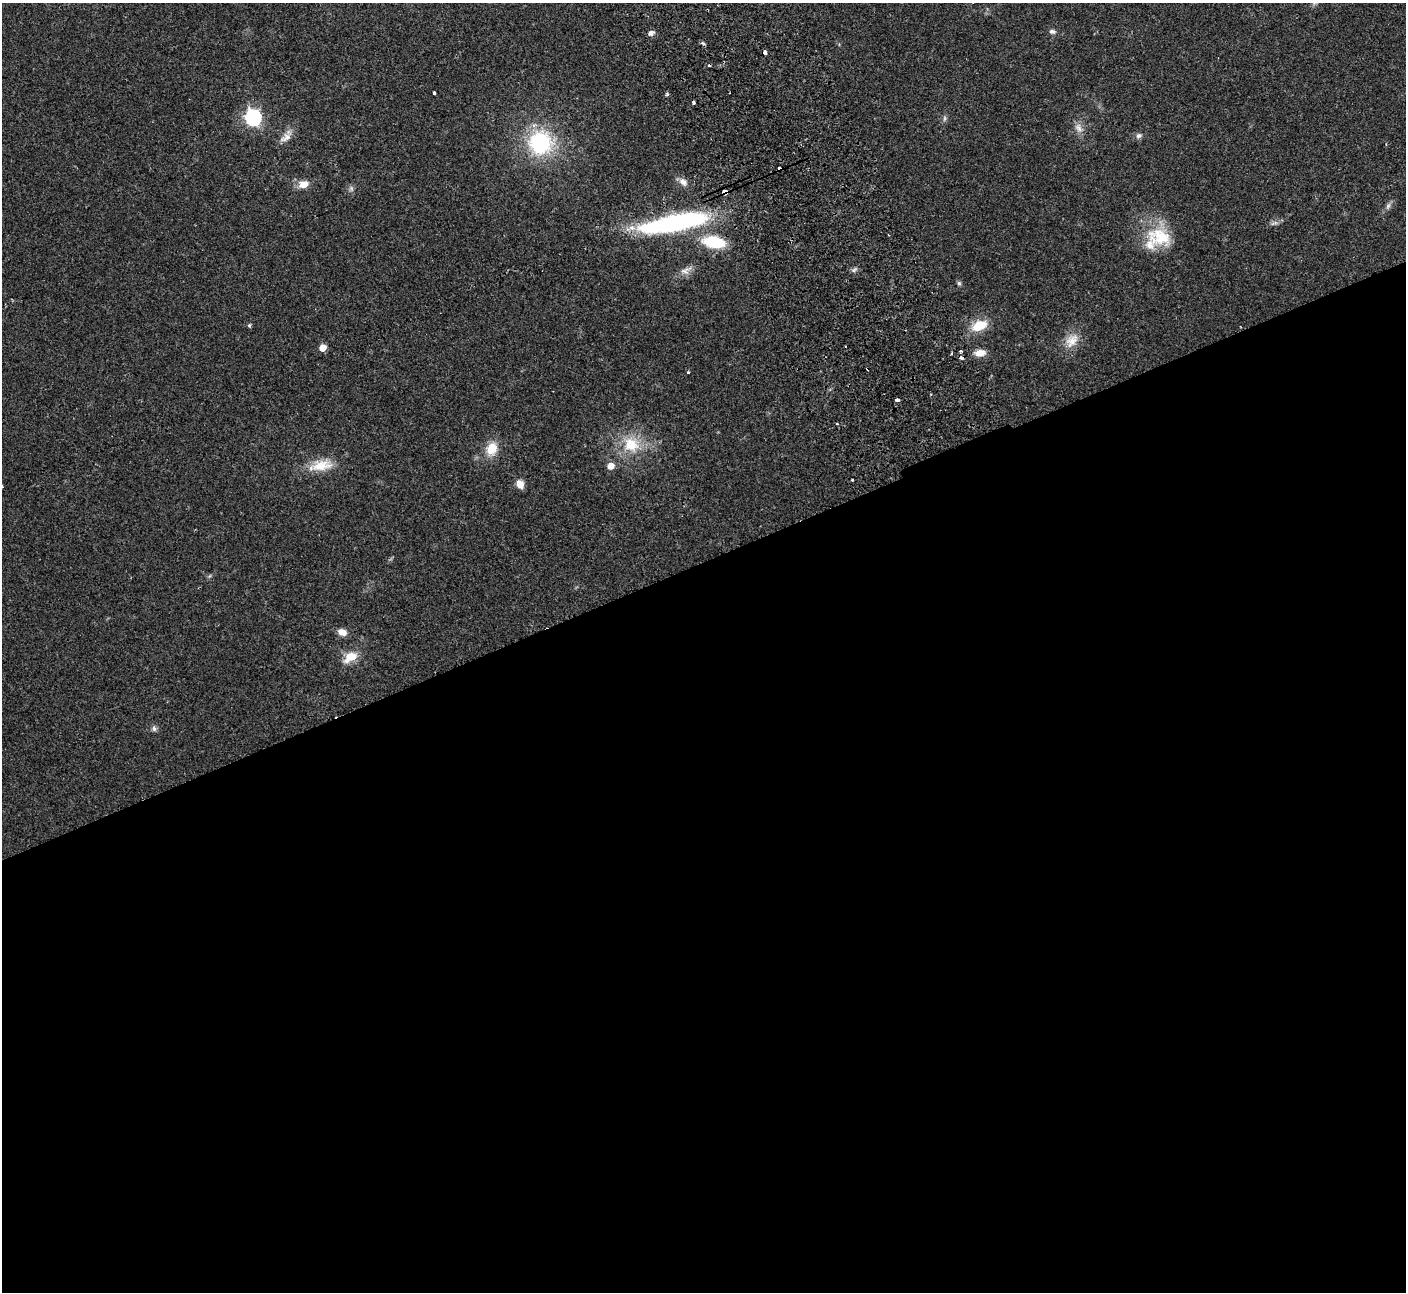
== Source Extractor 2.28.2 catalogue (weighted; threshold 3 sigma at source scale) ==
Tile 15 of 4 x 4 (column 3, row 4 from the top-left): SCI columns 2862-4265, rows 186-1475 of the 5725 x 5660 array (HDU 1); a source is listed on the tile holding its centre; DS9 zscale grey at full resolution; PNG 1408 x 1294 px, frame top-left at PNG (2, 3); no overlay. Shown black and unused: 57% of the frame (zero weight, under 2 of 3 exposures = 3% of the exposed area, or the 3 px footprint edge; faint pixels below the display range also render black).
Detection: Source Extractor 2.28.2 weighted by HDU 2 'WHT'; one run over the whole footprint, this tile lists its part. Background 0.103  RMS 0.0083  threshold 0.0371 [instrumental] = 3 sigma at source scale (4.5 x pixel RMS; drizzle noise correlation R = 1.50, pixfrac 1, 0.05/0.05 arcsec/px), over >= 5 px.
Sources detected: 49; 7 cosmic-ray / hot-pixel residue — not listed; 1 inside a brighter listed object's ellipse — not listed separately; the other 41 listed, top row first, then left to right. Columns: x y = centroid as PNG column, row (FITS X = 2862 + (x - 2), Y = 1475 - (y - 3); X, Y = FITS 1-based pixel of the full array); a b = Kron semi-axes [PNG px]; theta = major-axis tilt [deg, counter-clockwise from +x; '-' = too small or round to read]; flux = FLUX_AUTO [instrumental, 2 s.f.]
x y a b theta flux
1052 31 9 6 -7 2.4
651 33 7 6 - 3.1
703 43 7 3 -24 1.4
765 52 4 3 - 5.5
434 93 3 3 - 1.1
667 95 3 3 - 2.5
693 102 3 3 - 3.8
253 117 7 7 - 240
944 118 8 4 82 1.8
1078 128 14 9 -64 5.7
1139 135 8 6 31 2.6
285 138 19 10 38 7
540 143 27 27 - 70
683 182 13 9 -38 5.4
304 184 10 7 17 8.9
351 189 8 6 -70 2.2
724 192 4 3 - 140
1388 206 11 5 71 2.6
674 223 65 14 11 170
1274 223 12 4 13 2.7
1160 237 37 25 -14 37
714 242 19 10 -9 42
686 270 19 9 26 6.6
854 270 7 4 45 1.9
959 283 6 5 - 1.5
249 325 5 4 - 1.4
979 325 13 9 23 22
1072 340 22 15 53 14
322 348 5 5 - 13
980 353 12 8 8 8.3
688 372 3 3 - 0.74
897 400 4 3 - 11
631 444 23 21 -18 29
492 449 13 10 67 16
321 465 31 13 10 20
610 466 5 5 - 10
852 480 3 2 - 0.66
520 484 8 7 - 8.7
342 632 9 7 -16 6.7
350 657 17 10 31 14
154 729 8 6 -86 2.3
Overlapping masked pixels (flux is a lower limit): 1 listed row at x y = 724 192